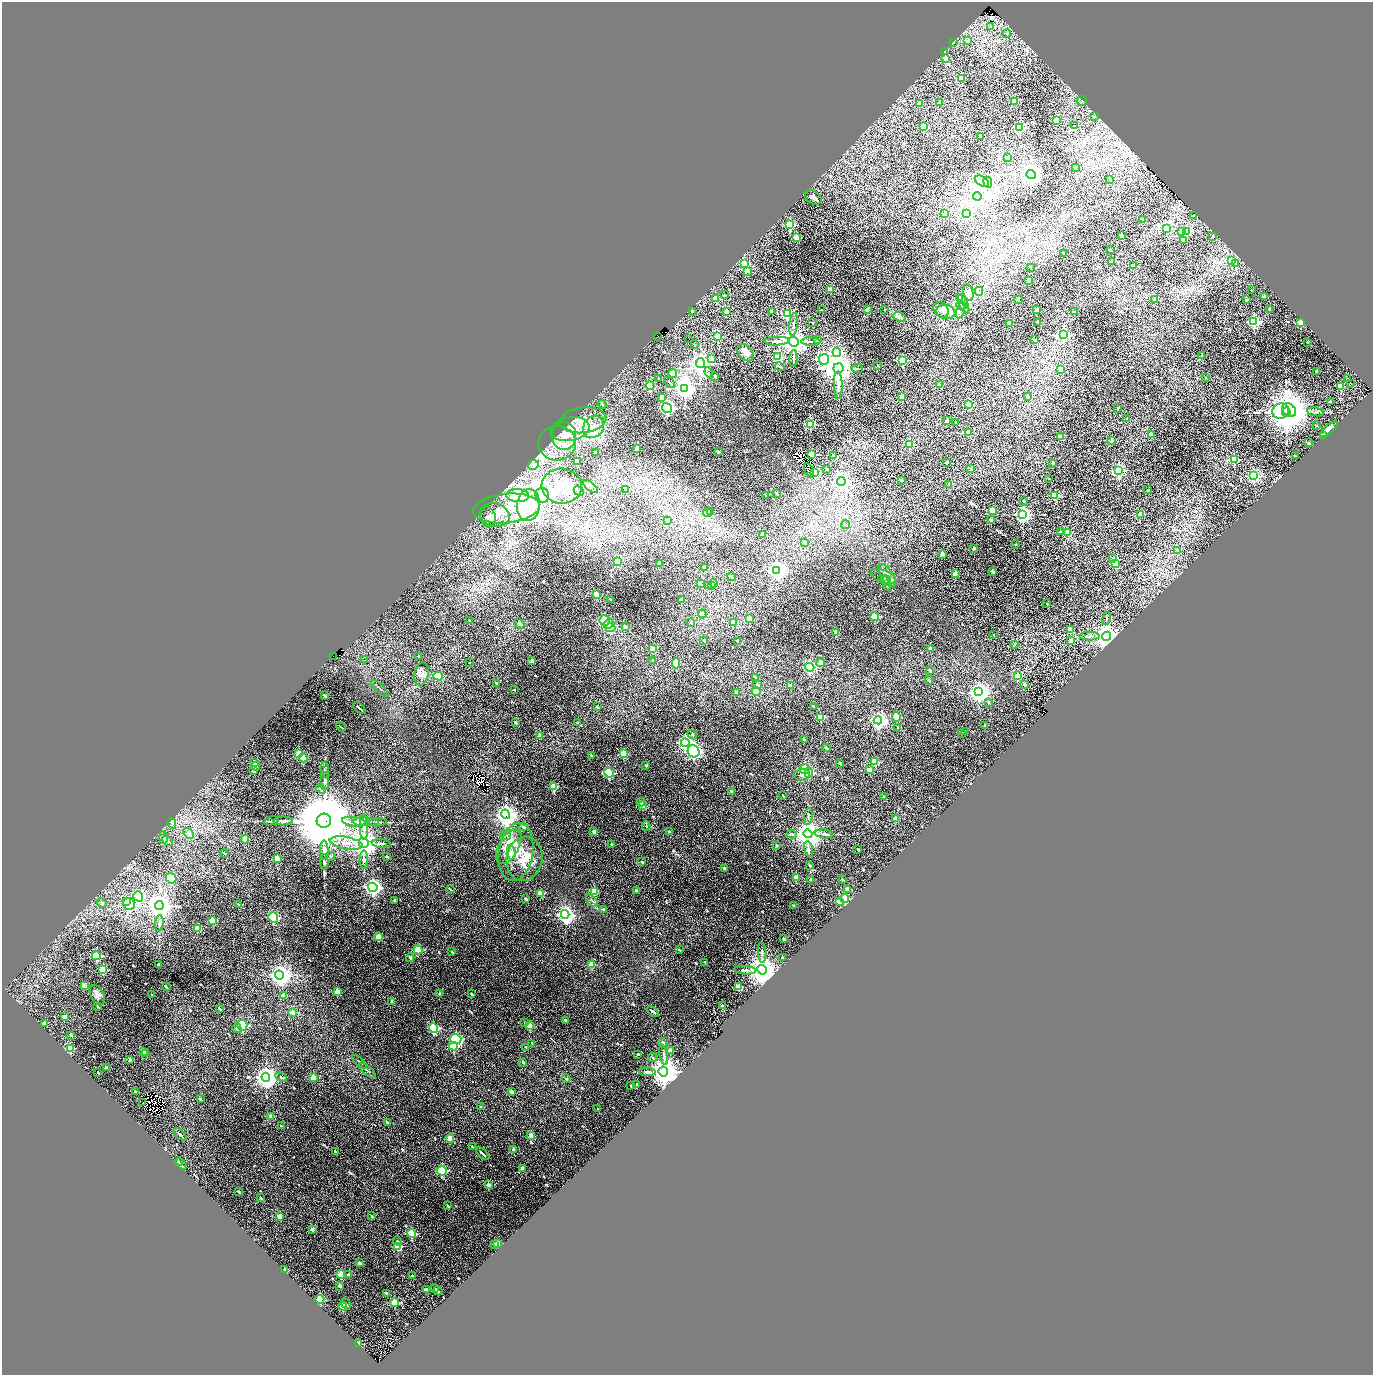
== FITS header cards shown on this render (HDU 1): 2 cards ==
NAXIS1  =                 2742
NAXIS2  =                 2745

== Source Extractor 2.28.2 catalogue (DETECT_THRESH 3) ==
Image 2742 x 2745 px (HDU 1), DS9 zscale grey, zoomed out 1/2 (1 PNG px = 2 x 2 image px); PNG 1375 x 1377 px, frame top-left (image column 2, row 2745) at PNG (2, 2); each listed source drawn as its Kron ellipse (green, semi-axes under 4 px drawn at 4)
Background 0.236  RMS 0.034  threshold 0.102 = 3 sigma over >= 5 px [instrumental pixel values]
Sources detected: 892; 87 cannot appear on this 1/2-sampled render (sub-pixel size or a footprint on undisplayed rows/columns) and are neither listed nor drawn; of the other 805, the 500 brightest by FLUX_AUTO listed and drawn (305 fainter detections omitted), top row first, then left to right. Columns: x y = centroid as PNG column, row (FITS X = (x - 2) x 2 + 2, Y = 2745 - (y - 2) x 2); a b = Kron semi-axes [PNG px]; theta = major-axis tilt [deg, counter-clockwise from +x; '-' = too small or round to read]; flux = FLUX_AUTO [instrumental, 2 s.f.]
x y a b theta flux
991 27 4 3 - 8
1007 33 4 4 - 10
967 41 3 3 - 21
953 42 2 2 - 13
945 52 2 2 - 19
946 59 2 2 - 91
961 78 3 2 - 170
1014 101 2 2 - 70
1082 101 5 4 - 9.1
940 103 2 2 - 71
919 104 3 2 - 130
1094 117 3 3 - 13
1056 120 3 2 - 190
1075 126 2 2 - 14
924 127 3 3 - 220
1020 127 3 3 - 700
981 136 2 2 - 65
1007 157 2 2 - 50
1075 167 2 2 - 12
1031 174 4 4 - 4700
1110 179 2 2 - 8
982 181 7 4 -30 28
988 182 5 4 - 17
977 197 4 4 - 38
813 198 8 6 -33 21
944 214 2 2 - 53
967 214 4 4 - 690
1194 216 2 2 - 15
1142 220 2 2 - 7.8
790 225 3 3 - 720
1166 229 3 3 - 180
1182 231 4 3 - 180
1187 231 3 3 - 410
1122 236 2 2 - 67
1213 236 2 2 - 9.9
797 238 3 3 - 280
1184 241 2 2 - 45
1110 250 2 2 - 18
1064 253 2 2 - 14
1232 260 4 3 - 250
1111 261 2 2 - 25
745 264 3 3 - 330
1236 264 3 3 - 24
1133 265 2 2 - 61
1031 267 2 2 - 23
747 271 3 2 - 51
1028 280 2 2 - 51
831 290 2 2 - 120
1251 290 2 2 - 8
979 291 4 3 - 10
968 293 8 5 -74 27
724 295 2 2 - 15
960 297 2 2 - 64
1264 297 2 2 - 37
716 298 3 3 - 210
1018 299 2 2 - 27
1155 300 2 2 - 69
1247 300 2 2 - 33
964 304 10 4 -67 30
962 305 5 3 - 14
1270 309 2 2 - 37
821 310 3 2 - 9.3
868 310 2 2 - 120
885 310 2 2 - 10
941 310 8 7 - 33
1037 310 2 2 - 64
692 311 2 2 - 27
771 311 2 2 - 37
960 311 8 3 77 19
727 312 2 2 - 65
946 312 9 7 -9 52
1074 312 2 2 - 17
787 314 3 3 - 740
900 317 7 3 -27 41
812 322 2 2 - 8.2
1038 322 2 2 - 37
1254 322 4 3 - 1100
1301 323 3 2 - 240
794 324 11 3 83 15
1009 324 2 2 - 110
1063 335 4 3 - 800
657 336 2 1 - 21
718 337 3 3 - 270
689 339 2 1 - 25
817 340 2 2 - 23
1034 340 2 2 - 38
777 341 13 4 3 27
794 341 5 4 - 10000
811 342 9 3 0 12
1307 342 2 2 - 10
694 344 2 2 - 8.9
837 352 4 4 - 890
745 353 10 6 -49 38
1202 356 2 2 - 21
778 357 3 3 - 420
793 358 8 2 87 9.9
711 359 3 3 - 82
824 359 5 5 - 1300
902 360 3 3 - 640
700 363 5 4 - 4000
878 365 2 2 - 10
780 367 5 3 - 8.9
838 368 5 5 - 10000
857 368 6 3 -7 8.2
1061 369 2 2 - 67
1317 371 2 2 - 32
673 373 4 4 - 120
709 373 5 4 - 13
715 376 2 2 - 31
1206 377 2 2 - 9.3
659 378 3 2 - 10
1347 379 2 2 - 16
670 382 6 2 -51 11
1351 384 2 1 - 31
838 385 13 4 -88 26
939 385 2 2 - 15
650 386 4 4 - 290
1341 386 3 3 - 290
685 388 4 3 - 8900
1027 396 2 2 - 17
662 397 4 3 - 56
902 397 2 2 - 94
1330 402 2 2 - 37
602 404 4 3 - 11
969 405 2 2 - 130
667 408 5 4 - 990
1118 408 2 2 - 8.8
1289 410 7 6 - 11000
1281 411 8 7 - 1200
1286 412 5 3 - 28000
1315 412 8 3 -9 13
1127 418 2 2 - 8.9
583 420 23 13 7 160
947 420 2 2 - 16
956 423 2 2 - 15
810 424 3 3 - 540
1317 425 2 2 - 30
594 427 12 10 55 92
570 429 20 11 11 150
1329 429 11 4 39 63
969 433 2 2 - 130
1151 435 2 2 - 40
1323 435 3 2 - 52
564 436 14 12 -87 110
1060 437 2 2 - 86
1111 441 2 2 - 67
557 443 19 17 1 150
1308 443 2 2 - 39
910 444 3 3 - 300
636 448 3 2 - 33
595 452 3 2 - 14
718 452 4 2 - 17
812 454 3 3 - 280
833 455 2 2 - 22
1295 456 2 2 - 11
1234 460 3 3 - 340
577 461 3 2 - 39
946 462 2 2 - 25
1053 463 2 2 - 35
533 465 5 5 - 21
827 469 2 2 - 13
971 469 2 2 - 35
1119 470 4 3 - 1100
809 471 8 2 -68 13
815 472 3 3 - 350
1253 476 4 4 - 1400
1049 479 2 2 - 9.8
902 480 2 2 - 26
841 481 4 4 - 2200
949 485 2 2 - 39
562 486 20 17 -6 150
590 486 9 4 -38 18
626 490 3 2 - 23
1148 490 2 2 - 11
579 491 5 4 - 15
776 493 3 2 - 17
518 495 11 6 -3 60
542 495 7 6 - 41
765 495 2 2 - 8
1055 496 3 3 - 290
1024 501 2 2 - 15
528 505 16 11 84 480
506 508 33 14 6 270
711 511 4 3 - 49
992 511 3 3 - 270
708 513 4 3 - 48
1023 514 4 4 - 2300
1140 514 2 2 - 130
494 515 15 11 -14 100
488 517 10 7 -77 32
991 520 2 2 - 46
667 521 4 3 - 12
846 525 4 3 - 7.9
1060 532 2 2 - 18
1068 533 2 2 - 170
763 534 3 3 - 42
805 543 4 3 - 27
1015 544 2 2 - 14
974 548 2 2 - 38
1177 550 3 2 - 29
942 554 2 2 - 68
1113 559 3 2 - 26
618 561 4 3 - 80
659 563 3 2 - 34
1115 563 3 3 - 210
705 568 4 3 - 34
777 570 4 3 - 5100
992 571 2 2 - 57
955 574 2 2 - 86
887 576 13 6 -57 30
732 577 4 3 - 9.1
884 577 13 6 -21 35
883 579 5 3 - 10
885 581 5 4 - 13
713 583 4 3 - 14
887 583 8 4 -80 16
700 584 4 2 - 11
708 585 4 3 - 53
711 585 4 3 - 29
596 594 4 3 - 70
610 599 3 2 - 8.9
681 600 3 2 - 50
1047 604 2 2 - 12
702 614 4 3 - 28
875 617 4 4 - 130
1106 618 7 3 76 8.5
749 619 4 3 - 68
470 621 3 2 - 10
604 621 5 5 - 460
691 622 4 3 - 11
733 622 4 3 - 63
519 623 6 4 -47 15
609 624 5 4 - 97
625 627 4 3 - 24
611 628 5 4 - 160
1070 629 2 2 - 84
836 632 3 3 - 61
993 635 2 2 - 9.4
1089 636 10 3 0 16
1106 636 4 4 - 9100
703 640 3 2 - 9
738 641 3 2 - 34
1071 641 2 2 - 44
1014 645 3 2 - 10
652 648 4 3 - 36
931 649 4 2 - 31
419 656 3 2 - 17
333 657 2 1 - 4500
365 660 2 1 - 20
653 660 4 2 - 20
532 661 3 3 - 23
469 662 2 2 - 7.7
676 663 5 4 - 160
821 663 4 4 - 46
810 667 5 4 - 520
930 671 3 2 - 14
421 674 12 7 79 33
438 676 5 4 - 93
1017 676 3 3 - 280
755 677 3 2 - 8.7
929 680 4 2 - 8.4
496 683 3 2 - 22
1024 684 2 2 - 23
758 685 4 3 - 23
790 685 4 3 - 32
380 688 11 2 -42 11
514 689 2 2 - 8.8
756 691 4 4 - 76
737 692 4 3 - 37
978 692 4 3 - 7900
324 696 3 2 - 21
989 702 4 3 - 12
813 706 3 2 - 11
597 707 3 2 - 14
359 708 7 2 -41 26
821 717 3 3 - 100
896 717 5 4 - 110
878 720 4 3 - 3100
515 722 3 2 - 20
577 722 3 2 - 8.2
985 725 3 2 - 13
341 727 5 1 - 7.8
898 727 3 2 - 11
965 731 3 2 - 8.9
962 733 3 3 - 16
540 735 3 3 - 50
692 735 5 3 - 11
804 740 3 2 - 19
685 743 4 4 - 1800
826 748 3 2 - 27
694 751 6 5 - 1300
299 753 4 3 - 82
624 754 4 3 - 98
591 755 3 2 - 9.5
303 758 4 3 - 110
874 761 4 3 - 87
255 763 4 3 - 41
840 763 3 2 - 15
646 765 4 2 - 13
256 766 4 3 - 20
325 769 8 3 -86 8.7
805 769 5 5 - 290
870 770 3 3 - 49
254 771 3 2 - 19
609 773 5 4 - 320
809 773 5 4 - 200
802 775 8 6 2 28
325 781 9 3 89 17
553 787 4 3 - 150
321 789 6 3 -46 11
731 791 3 3 - 28
783 795 3 2 - 8.2
884 797 3 2 - 17
641 802 4 3 - 35
643 806 4 3 - 84
506 814 5 4 - 5300
808 817 8 3 82 13
895 818 3 3 - 51
271 821 7 3 13 11
283 821 9 4 4 20
324 821 7 7 - 98000
354 822 12 4 -7 48
366 822 13 4 -1 29
378 822 9 3 1 9.3
172 823 5 3 - 10
646 826 4 3 - 9.5
364 827 12 3 -88 24
524 827 4 2 - 20
594 832 3 2 - 30
670 832 3 2 - 26
189 833 6 4 -49 36
792 834 5 4 - 10
808 834 4 4 - 12000
824 834 9 3 -7 17
506 835 5 5 - 16
163 838 6 3 -90 13
245 839 4 3 - 85
167 841 6 3 -47 15
346 843 16 6 -11 62
364 843 5 4 - 11000
381 843 9 3 -3 13
612 844 3 2 - 12
776 845 3 2 - 13
509 847 19 10 61 260
808 849 8 4 -78 22
858 849 3 2 - 13
324 850 9 4 -87 35
511 852 7 4 -84 60
516 852 29 17 81 210
224 853 4 2 - 9
330 856 4 2 - 11
387 856 4 2 - 11
277 859 4 3 - 78
524 859 22 18 79 240
364 860 9 4 90 19
324 862 7 3 -88 13
642 862 3 2 - 18
810 866 3 2 - 13
725 869 3 2 - 24
796 877 4 3 - 51
171 878 5 5 - 110
842 879 3 2 - 12
811 880 4 2 - 16
373 887 5 4 - 2500
450 889 4 1 - 8.7
848 889 4 3 - 60
636 890 3 2 - 27
594 891 4 3 - 98
540 893 4 3 - 77
138 896 5 4 - 530
525 899 3 2 - 18
845 899 4 4 - 110
395 900 3 2 - 10
592 901 7 3 -47 15
127 902 4 3 - 95
840 902 4 3 - 100
102 903 5 3 - 21
129 904 6 6 - 230
238 904 3 2 - 11
159 906 4 4 - 11000
794 906 3 2 - 16
604 910 3 2 - 32
565 914 4 4 - 4800
273 917 5 5 - 310
213 921 4 3 - 110
159 923 8 4 84 17
197 929 4 3 - 84
378 937 4 3 - 92
784 939 3 2 - 27
418 950 5 4 - 130
679 950 3 2 - 7.7
452 952 3 2 - 10
762 952 10 4 -87 19
96 956 4 4 - 260
782 957 3 2 - 10
410 958 4 3 - 22
705 962 3 2 - 10
159 965 3 2 - 17
591 965 4 3 - 110
103 970 4 3 - 110
745 970 11 4 -3 21
762 970 5 4 - 17000
279 975 4 4 - 4000
84 986 4 3 - 50
166 987 3 2 - 9.1
739 987 4 3 - 98
337 992 4 3 - 66
440 994 4 2 - 17
472 994 3 2 - 9.2
97 995 11 6 -62 27
152 995 3 2 - 9.9
283 996 4 3 - 48
392 1001 4 2 - 17
97 1006 3 2 - 9.4
722 1006 3 2 - 35
219 1008 3 2 - 18
653 1012 7 2 -42 20
293 1013 4 3 - 55
64 1017 4 3 - 42
565 1020 3 2 - 14
44 1023 3 2 - 34
525 1023 3 2 - 13
242 1025 5 5 - 350
530 1026 4 4 - 120
237 1028 5 3 - 19
433 1028 5 4 - 370
71 1035 4 2 - 19
456 1039 5 5 - 500
532 1043 4 2 - 12
662 1043 4 3 - 31
454 1046 4 4 - 180
526 1047 4 2 - 10
70 1048 4 3 - 120
670 1051 4 3 - 51
143 1052 3 3 - 25
145 1053 4 3 - 34
638 1054 3 3 - 9.7
664 1055 10 4 -80 19
653 1058 5 3 - 7.9
130 1059 4 3 - 18
359 1062 9 2 -41 12
523 1062 3 2 - 15
106 1068 3 2 - 25
367 1070 10 2 -41 11
98 1072 3 2 - 11
647 1072 9 4 -4 16
663 1072 5 4 - 12000
266 1077 4 4 - 7900
281 1077 6 3 -30 11
313 1077 4 3 - 85
566 1079 4 3 - 11
637 1084 3 2 - 9.1
631 1085 3 2 - 9.5
135 1092 3 2 - 14
511 1092 3 3 - 38
200 1099 3 2 - 10
143 1103 2 1 - 16
481 1107 3 2 - 20
598 1109 3 2 - 21
271 1116 4 3 - 37
387 1122 4 2 - 17
281 1126 3 2 - 11
180 1135 8 2 -42 22
531 1135 4 3 - 76
450 1138 4 3 - 68
472 1147 3 2 - 10
514 1149 3 2 - 39
335 1151 3 2 - 12
483 1154 8 2 -41 28
178 1162 4 2 - 8.2
181 1164 6 2 -43 13
522 1169 4 3 - 29
442 1171 5 4 - 280
488 1185 4 3 - 33
238 1192 3 2 - 11
261 1198 4 2 - 8
448 1206 3 2 - 18
279 1216 4 3 - 66
371 1216 3 2 - 13
312 1229 4 3 - 22
411 1233 5 4 - 160
397 1241 4 3 - 7.7
498 1243 3 3 - 48
494 1244 3 2 - 19
398 1247 4 3 - 120
359 1263 4 2 - 21
285 1270 3 2 - 49
341 1274 4 3 - 110
348 1274 4 2 - 18
413 1276 4 2 - 24
339 1286 3 2 - 15
435 1288 3 2 - 15
426 1289 3 2 - 19
438 1291 5 2 - 24
386 1293 3 2 - 20
320 1299 4 4 - 180
346 1303 6 3 -46 10
394 1303 4 4 - 120
343 1306 4 3 - 87
359 1344 4 2 - 50
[305 fainter detections neither listed nor drawn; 87 sub-pixel or undisplayed-footprint detections neither listed nor drawn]